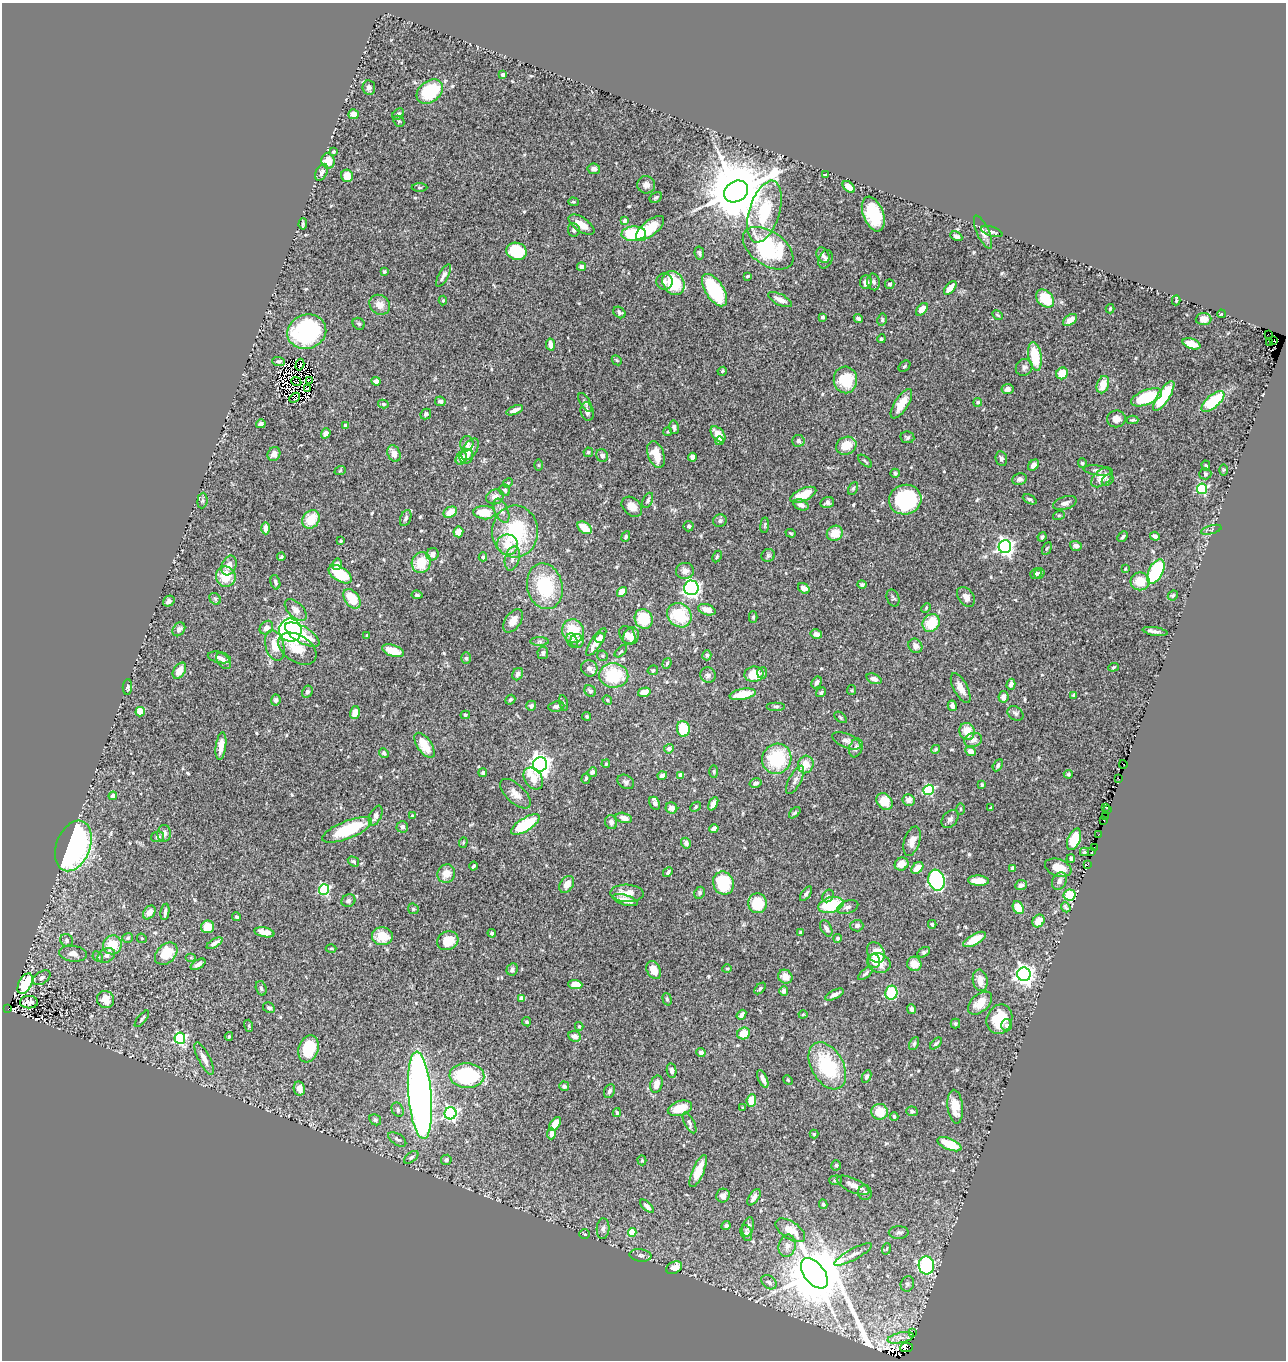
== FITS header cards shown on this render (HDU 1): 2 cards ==
NAXIS1  =                 1284
NAXIS2  =                 1358

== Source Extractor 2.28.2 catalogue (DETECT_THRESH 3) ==
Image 1284 x 1358 px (HDU 1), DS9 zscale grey, 1 PNG px = 1 image px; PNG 1288 x 1362 px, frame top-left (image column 1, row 1358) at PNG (2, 3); each listed source drawn as its Kron ellipse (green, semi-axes under 4 px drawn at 4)
Background 0.46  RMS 0.025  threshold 0.0742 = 3 sigma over >= 5 px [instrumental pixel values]
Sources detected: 584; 12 with non-positive FLUX_AUTO (blend fragments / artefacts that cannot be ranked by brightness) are neither listed nor drawn; of the other 572, the 500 brightest by FLUX_AUTO listed and drawn (72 fainter detections omitted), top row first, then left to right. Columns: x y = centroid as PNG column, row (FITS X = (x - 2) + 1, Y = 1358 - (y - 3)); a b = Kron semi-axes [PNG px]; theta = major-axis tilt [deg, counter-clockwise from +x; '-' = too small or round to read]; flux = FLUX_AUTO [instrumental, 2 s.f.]
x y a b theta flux
503 75 4 3 - 8.4
369 88 7 6 - 5.2
430 92 14 10 39 94
354 114 5 5 - 11
398 114 6 5 - 5
399 121 6 5 - 2.5
333 152 3 3 - 1.9
328 161 7 6 - 23
594 169 6 5 - 5.3
322 172 9 5 63 6.8
825 175 3 3 - 5.3
347 176 6 6 - 18
646 185 9 8 - 7.1
849 187 7 4 -45 20
419 188 8 4 0 2.1
736 191 13 10 32 17000
656 197 7 5 32 2.7
573 202 5 4 - 2.1
764 212 32 15 73 85
873 214 18 10 -69 88
625 221 4 4 - 10
303 224 5 3 - 2.7
581 225 15 7 -34 19
650 228 17 7 39 45
574 230 7 5 -83 6.5
992 231 11 4 -17 5.5
983 232 18 6 -66 11
634 234 12 7 3 86
956 236 6 4 -27 4.1
768 248 28 17 -35 190
517 251 10 8 -18 64
699 253 7 4 -80 3.3
823 255 8 6 -61 5.5
825 259 9 6 67 5.1
581 267 4 4 - 6.5
384 272 4 3 - 2.6
443 276 12 5 61 6.6
748 276 3 3 - 3.1
664 282 8 8 - 6.9
866 282 7 6 - 7.6
874 282 8 6 -79 4.5
673 283 13 10 -57 68
890 284 5 4 - 3.6
950 288 8 4 50 16
714 290 18 9 -57 130
1045 298 10 7 -44 44
443 300 5 4 - 2.1
780 300 13 5 -27 11
1176 300 5 2 - 1.8
380 305 11 9 -39 14
922 309 7 4 50 17
1110 309 4 3 - 2.6
619 312 6 5 - 3.6
1221 314 4 3 - 2.3
997 315 5 3 - 2
823 317 3 3 - 2.6
858 319 5 3 - 4.5
1204 319 8 6 3 15
882 320 6 4 79 2.8
1070 320 8 5 33 15
359 324 6 5 - 3.1
307 332 19 17 18 220
1268 334 3 2 - 7.1
881 339 4 4 - 2.7
1273 341 4 3 - 69
1270 342 4 2 - 51
1191 344 9 5 -19 19
551 345 6 4 -79 15
1035 356 14 6 -81 56
617 360 5 4 - 2.5
279 361 6 4 -2 3.9
300 365 6 2 74 3.2
904 366 7 4 40 2.7
1024 367 9 8 - 5.7
722 371 5 4 - 2
1062 373 6 5 - 25
309 380 4 2 - 2.1
845 380 13 11 -88 59
376 381 4 4 - 6.2
296 382 5 2 - 2.1
1103 385 9 6 71 25
308 388 3 2 - 1.9
1007 389 6 5 - 8.1
1164 396 17 6 57 77
1147 397 16 7 22 83
295 398 6 4 40 1.9
440 401 5 4 - 5.9
1213 401 14 6 41 88
978 402 4 4 - 2.9
585 403 10 5 -60 4.3
383 404 5 4 - 2.7
901 404 17 7 57 23
515 410 9 4 21 9.2
587 412 9 6 -78 7.6
426 414 6 5 - 5.1
1116 419 9 8 - 12
1133 420 6 3 1 2.6
261 424 5 4 - 5.2
346 425 4 3 - 3.6
674 427 7 5 -80 5.3
668 431 4 4 - 2.5
326 433 5 4 - 8.6
718 434 9 5 -50 17
907 437 7 6 - 3.4
719 441 4 4 - 11
798 441 6 6 - 4.9
467 444 7 6 - 7.6
846 446 10 8 25 29
470 449 12 6 58 20
588 452 5 4 - 2.7
274 454 7 6 - 10
394 454 8 6 -67 12
656 455 14 8 -69 28
466 456 7 6 - 9.2
602 456 7 6 - 5.8
692 457 4 4 - 7.7
461 458 7 5 57 14
1001 458 7 5 -79 5.1
865 461 8 3 -40 2.3
1082 463 5 4 - 2.7
539 465 6 4 -90 2.1
1033 465 6 4 45 7.3
1206 466 5 4 - 1.9
1097 470 14 5 -8 5.4
1223 470 6 4 89 2.1
340 471 6 3 20 1.9
895 473 4 4 - 2.8
1205 474 6 5 - 2.8
1102 477 12 7 39 23
1019 479 7 5 22 5.5
1108 480 6 5 - 3.2
508 483 5 4 - 2.1
853 488 7 4 63 2.8
1202 489 5 5 - 170
505 490 6 5 - 3.5
803 495 14 6 24 36
495 497 9 7 17 11
1030 499 7 3 -27 3.1
648 500 8 4 65 4.4
905 500 16 15 - 180
202 501 8 5 84 3.3
827 502 7 5 14 4.3
1065 503 12 6 18 7.5
801 505 8 5 -22 6.6
632 507 11 8 -42 14
501 511 13 6 -66 8.7
450 512 7 5 29 19
484 513 11 6 -3 41
1059 515 6 4 19 1.8
406 518 8 5 68 5.2
311 519 10 8 54 36
720 521 7 6 - 5.2
765 525 8 3 84 2.2
689 526 5 5 - 3
266 528 6 4 -89 11
585 528 8 5 -36 29
1211 530 10 3 15 2.6
458 532 5 5 - 12
515 532 26 23 -89 130
791 533 5 4 - 2.1
835 533 8 7 - 24
1155 536 5 4 - 4.8
626 537 5 3 - 2.5
1042 537 5 3 - 3.1
1123 537 6 3 47 2.6
341 541 3 3 - 2.3
507 545 11 10 - 24
1076 546 6 4 -16 6.7
1005 547 6 6 - 650
1047 548 7 4 62 2.3
432 554 6 6 - 9.7
768 555 7 6 - 3.7
281 557 4 3 - 2.9
483 557 4 4 - 3.5
717 557 6 4 64 2.4
512 558 12 7 74 9.7
421 562 10 9 - 43
337 564 6 5 - 8.3
229 565 10 7 68 12
1125 569 4 3 - 1.8
685 571 9 8 - 11
1156 572 13 7 62 130
1039 573 5 4 - 3.7
340 574 13 7 -32 69
1036 574 6 5 - 6.1
226 577 10 9 - 35
1140 581 9 9 - 31
275 582 7 4 -75 4.3
862 585 5 4 - 3.8
545 586 23 17 -76 100
691 588 7 7 - 430
804 588 6 4 -36 10
622 592 5 4 - 19
417 595 5 3 - 2.5
1173 595 5 4 - 3.4
966 597 11 7 -53 11
893 598 9 6 -71 3
215 599 6 5 - 2.8
352 599 11 7 -53 44
169 601 6 5 - 5.7
926 608 5 4 - 2
296 610 13 7 -45 11
707 610 9 5 -19 17
679 615 13 11 -41 78
753 617 6 4 89 2.3
644 619 10 8 -63 55
513 621 13 7 56 17
931 623 9 8 - 45
266 628 7 6 - 9.1
179 629 7 6 - 7
290 630 11 11 - 540
573 631 12 10 -77 51
1155 631 12 4 -9 6.2
816 634 6 4 -14 9
302 635 19 8 -30 39
367 635 4 3 - 2.1
627 635 10 7 -56 12
631 636 9 7 57 12
600 638 5 4 - 8.1
572 640 7 5 -65 3.8
540 641 9 4 0 4
577 641 7 6 - 11
596 642 16 5 57 21
275 645 15 9 -75 22
915 646 7 6 - 8.7
297 649 21 13 -33 30
393 651 11 5 -19 27
621 651 7 4 43 2.2
543 653 6 5 - 4.4
707 655 5 4 - 2.9
602 656 5 5 - 2.6
219 657 11 5 -11 7
466 658 6 5 - 2.7
224 661 9 5 -52 7.7
667 663 6 4 70 2.6
1113 667 5 4 - 2.1
589 668 8 8 - 7.7
653 670 5 4 - 3.1
179 671 9 5 58 18
762 673 6 5 - 3.5
518 674 6 5 - 5.9
754 674 9 7 7 38
614 675 14 12 -3 81
708 675 8 7 - 5.6
874 679 8 5 -22 7.4
817 682 6 4 60 6
1011 684 5 4 - 5.7
127 687 8 4 84 4.4
961 688 16 7 -62 16
852 690 5 4 - 1.9
590 691 6 5 - 5
307 692 6 5 - 4.6
644 692 6 4 14 13
821 692 5 4 - 3.4
743 694 13 5 11 32
1074 695 4 3 - 7.7
1003 697 6 5 - 9.8
276 700 5 4 - 4.6
510 700 5 4 - 2.8
607 700 5 4 - 2.1
563 703 8 3 -79 2.2
531 706 5 5 - 5.4
556 706 8 5 9 4.6
776 706 9 4 0 2.9
952 706 5 4 - 6.6
140 712 5 4 - 29
355 713 6 5 - 14
1015 713 9 6 -36 4.4
465 715 5 4 - 2.5
587 716 4 3 - 2
841 717 7 4 -38 2.3
683 729 8 6 -84 52
967 731 8 7 - 28
973 740 9 7 19 8.8
847 741 15 7 -23 8.4
424 745 14 7 -55 33
221 746 14 5 82 15
856 748 9 6 71 8.3
669 749 5 4 - 7.8
936 749 5 3 - 2.5
970 751 5 4 - 13
384 753 5 4 - 3.5
777 759 15 14 - 97
540 764 7 7 - 1200
606 764 4 3 - 1.9
806 764 9 7 76 22
1123 764 4 2 - 7.8
998 765 7 4 61 3.5
714 771 6 3 90 2
592 772 5 4 - 6.4
483 773 4 4 - 3.6
1068 774 4 4 - 2.2
662 775 5 3 - 6.1
681 775 4 4 - 25
586 778 5 4 - 2.5
533 779 12 8 -55 21
1118 779 4 2 - 3.5
795 780 15 6 63 9.5
626 782 9 6 -29 5.2
756 783 6 4 15 4.7
982 785 3 3 - 3.2
929 790 5 5 - 160
515 794 19 9 -43 16
113 796 4 4 - 14
908 800 6 6 - 11
885 802 9 7 -48 32
655 803 7 5 -62 6.5
713 804 7 4 64 7.6
696 807 6 4 43 2.8
991 807 4 2 - 2.3
1105 807 2 2 - 6.6
671 808 6 5 - 9.9
960 809 6 4 -90 2.1
1107 810 4 3 - 8.1
795 813 7 4 44 2.8
412 815 3 2 - 1.9
376 816 11 5 65 8
1105 816 2 2 - 1.9
624 818 8 5 -14 10
950 819 10 7 49 5.9
1104 820 3 2 - 13
611 822 7 6 - 6.7
525 825 16 6 32 88
402 827 6 5 - 7.2
714 829 5 4 - 9.1
347 830 27 8 21 96
164 833 8 6 87 8.6
1098 835 3 2 - 6.6
157 837 7 5 13 3.8
1074 839 11 6 67 63
912 841 15 7 72 14
463 842 5 4 - 2.3
686 843 5 5 - 6.7
73 846 26 17 69 460
1094 848 2 2 - 2.4
1092 851 2 2 - 8.4
1084 852 4 4 - 1.9
1071 859 4 4 - 3.1
353 861 6 4 -32 3.3
902 864 7 6 - 19
1088 864 3 2 - 2.5
473 866 4 3 - 2.7
917 868 7 5 44 18
1012 868 4 3 - 4
1058 868 14 8 -19 25
668 872 5 3 - 4.1
446 874 9 8 - 18
936 880 10 8 -73 290
978 881 10 5 -3 18
1059 881 9 7 62 7.9
723 883 11 10 - 82
567 884 9 6 57 15
1021 885 6 5 - 6.8
324 889 5 5 - 170
627 893 16 9 -2 21
700 893 6 5 - 3.5
806 894 8 4 54 4.3
1070 895 6 5 - 49
828 896 6 5 - 4.4
625 900 13 5 -17 12
348 901 7 6 - 4.3
758 903 10 9 - 53
831 905 13 7 15 78
848 907 11 6 19 6.8
1066 907 5 2 - 2.4
1018 908 7 5 -59 28
413 909 6 5 - 2.7
149 912 7 5 53 11
165 912 8 3 80 5.7
237 917 4 4 - 2.7
1039 921 7 5 55 19
932 924 4 3 - 2.1
857 926 6 5 - 5.2
208 927 6 6 - 23
826 928 9 5 -62 6.1
264 932 10 5 -11 15
492 933 4 4 - 4.3
800 933 4 3 - 2.4
382 936 10 9 - 34
128 938 5 5 - 3.6
142 938 5 4 - 2
838 938 4 4 - 2.6
975 939 12 5 30 33
67 940 7 6 - 4.7
448 941 11 9 27 32
215 943 9 4 31 7.1
112 945 10 9 - 38
331 949 5 3 - 2
876 952 11 8 -61 36
924 952 7 4 29 3
73 954 14 8 -8 11
166 954 13 9 43 44
106 955 9 6 29 7.7
98 957 6 4 -45 2.6
191 958 5 3 - 1.9
874 961 7 6 - 11
879 963 12 9 -22 19
198 964 8 4 32 7.2
914 964 7 7 - 19
512 969 6 5 - 4.4
727 969 4 4 - 2.1
654 970 9 6 -61 19
866 973 9 4 40 4
1024 974 7 7 - 920
785 977 7 6 - 15
42 978 9 6 32 6
980 980 11 7 -79 16
25 984 11 6 64 92
575 984 7 4 -2 25
261 988 7 5 -73 3.2
760 988 7 4 46 3
784 991 5 4 - 5.3
891 993 7 6 - 95
834 995 10 4 27 7.6
522 998 4 4 - 18
667 999 6 4 -74 2.6
106 1000 9 8 - 20
29 1002 9 6 -2 8.7
980 1003 14 8 41 24
269 1008 6 5 - 3.7
8 1009 3 2 - 35
912 1009 5 4 - 4.4
803 1014 4 4 - 1.9
741 1015 5 3 - 6.2
142 1019 10 2 51 2.8
999 1019 15 12 67 51
527 1022 5 4 - 2.9
955 1024 5 5 - 2.5
1006 1025 6 5 - 6.3
249 1026 6 4 -73 2
579 1026 4 3 - 2.1
744 1033 6 5 - 27
229 1036 4 3 - 2.5
574 1036 6 5 - 8.9
180 1038 5 5 - 210
936 1043 7 3 43 2.9
914 1044 7 4 63 2.7
308 1049 14 10 72 59
701 1053 5 4 - 7.4
204 1058 18 6 -63 12
827 1066 25 16 -60 110
672 1070 7 4 -80 5.4
467 1076 17 12 -3 150
866 1076 6 4 64 4.6
763 1079 9 4 -65 9.8
788 1080 5 4 - 1.9
656 1084 9 6 74 13
564 1086 5 4 - 5.4
299 1088 7 5 -78 10
609 1091 7 5 65 4.7
420 1095 44 11 -85 1500
751 1101 6 5 - 30
743 1107 3 2 - 1.9
955 1107 17 7 -84 28
680 1108 12 7 17 31
398 1110 7 5 -63 4.7
912 1111 6 5 - 3.5
880 1112 8 8 - 29
450 1113 6 6 - 370
617 1113 4 3 - 3.1
894 1116 4 3 - 3.5
375 1120 6 5 - 3.8
689 1123 11 5 -63 4.5
555 1124 8 4 55 24
551 1133 6 4 87 12
814 1134 4 4 - 2.3
397 1139 10 5 -33 4.2
950 1144 13 5 -23 48
411 1157 8 4 37 3.7
446 1160 5 5 - 3.6
642 1160 5 4 - 2.1
836 1165 5 4 - 3
698 1171 17 5 67 32
835 1180 6 4 2 2.6
853 1185 17 7 -24 12
865 1193 7 7 - 6.5
723 1196 7 6 - 7.8
754 1197 9 5 55 9.1
823 1204 5 4 - 2.7
647 1206 8 4 -43 6.7
726 1226 4 4 - 4.7
748 1227 10 5 75 8.4
603 1229 10 6 87 5.5
790 1230 17 8 -33 26
632 1232 4 4 - 33
746 1233 8 5 -70 4.8
899 1233 10 6 3 5.2
584 1234 5 4 - 2.1
787 1246 11 8 77 10
886 1249 6 3 70 2.1
853 1254 21 5 28 12
640 1255 11 6 -6 5
926 1265 9 7 -85 240
674 1268 8 5 25 17
814 1273 17 10 -51 15000
769 1282 8 6 -39 6.3
907 1284 8 6 65 4.6
913 1333 4 2 - 4.1
901 1338 13 5 12 8.4
907 1347 6 4 3 5.1
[72 fainter detections neither listed nor drawn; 12 non-positive-flux detections neither listed nor drawn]